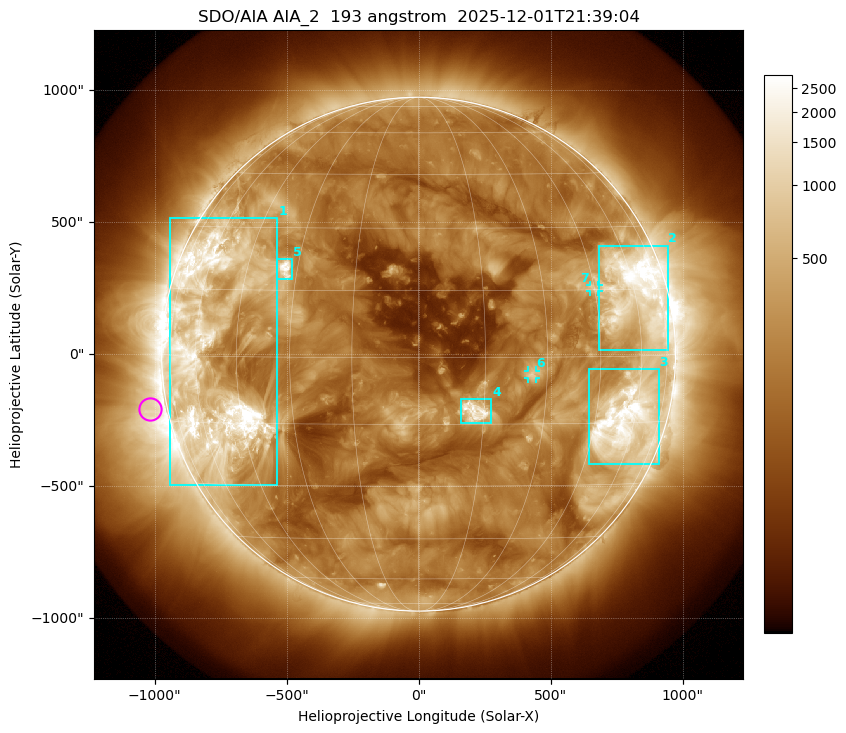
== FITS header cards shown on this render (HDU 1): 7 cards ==
TELESCOP= 'SDO/AIA '           / For AIA: SDO/AIA
INSTRUME= 'AIA_2   '           / For AIA: AIA_ATA1, AIA_ATA2, AIA_ATA3 or AIA_AT
WAVELNTH=                  193 / [angstrom] Wavelength
WAVEUNIT= 'angstrom'           / Wavelength unit: angstrom
DATE-OBS= '2025-12-01T21:39:04.846' / [ISO] Date when observation started; ISO 8
CTYPE1  = 'HPLN-TAN'           / CTYPE1: HPLN
CTYPE2  = 'HPLT-TAN'           / CTYPE2: HPLT

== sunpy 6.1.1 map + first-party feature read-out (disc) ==
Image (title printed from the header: SDO/AIA AIA_2  193 angstrom  2025-12-01T21:39:04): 1024 x 1024 px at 2.4 arcsec/px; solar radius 973 arcsec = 406 px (full disc in frame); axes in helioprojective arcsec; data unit not stated in the header (colour bar unlabelled)
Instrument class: DISC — disc imager (sunpy class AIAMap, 193 A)
Bright regions (active regions / flare kernels): reference = the median radial profile (limb darkening/brightening removed); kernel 9 px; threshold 5 sigma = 526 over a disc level ~196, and >= 1.15x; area >= 12 px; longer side >= 10 px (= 24 arcsec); searched inside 0.97 R_sun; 7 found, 7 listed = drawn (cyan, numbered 1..; 2 of them under ~33 arcsec drawn as corner ticks so the feature stays visible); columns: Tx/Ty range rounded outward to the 5 arcsec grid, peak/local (2 s.f.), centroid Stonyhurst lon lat
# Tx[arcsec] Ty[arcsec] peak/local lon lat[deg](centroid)
1 -945..-535 -495..515 22 -53 -1
2 685..945 15..410 18 +60 +14
3 645..910 -415..-55 15 +56 -15
4 160..275 -260..-170 15 +13 -12
5 -540..-480 280..360 14 -33 +20
6 415..445 -90..-60 5.5 +26 -4
7 650..685 235..265 4.1 +45 +15
Off-limb structures (1.02-1.3 R_sun): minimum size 162 px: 2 found; the strongest spans PA ~65..135 deg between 1.02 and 1.3 R_sun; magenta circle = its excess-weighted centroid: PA ~100 deg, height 1.07 R_sun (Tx ~-1020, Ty ~-210 arcsec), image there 3.2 x the reference